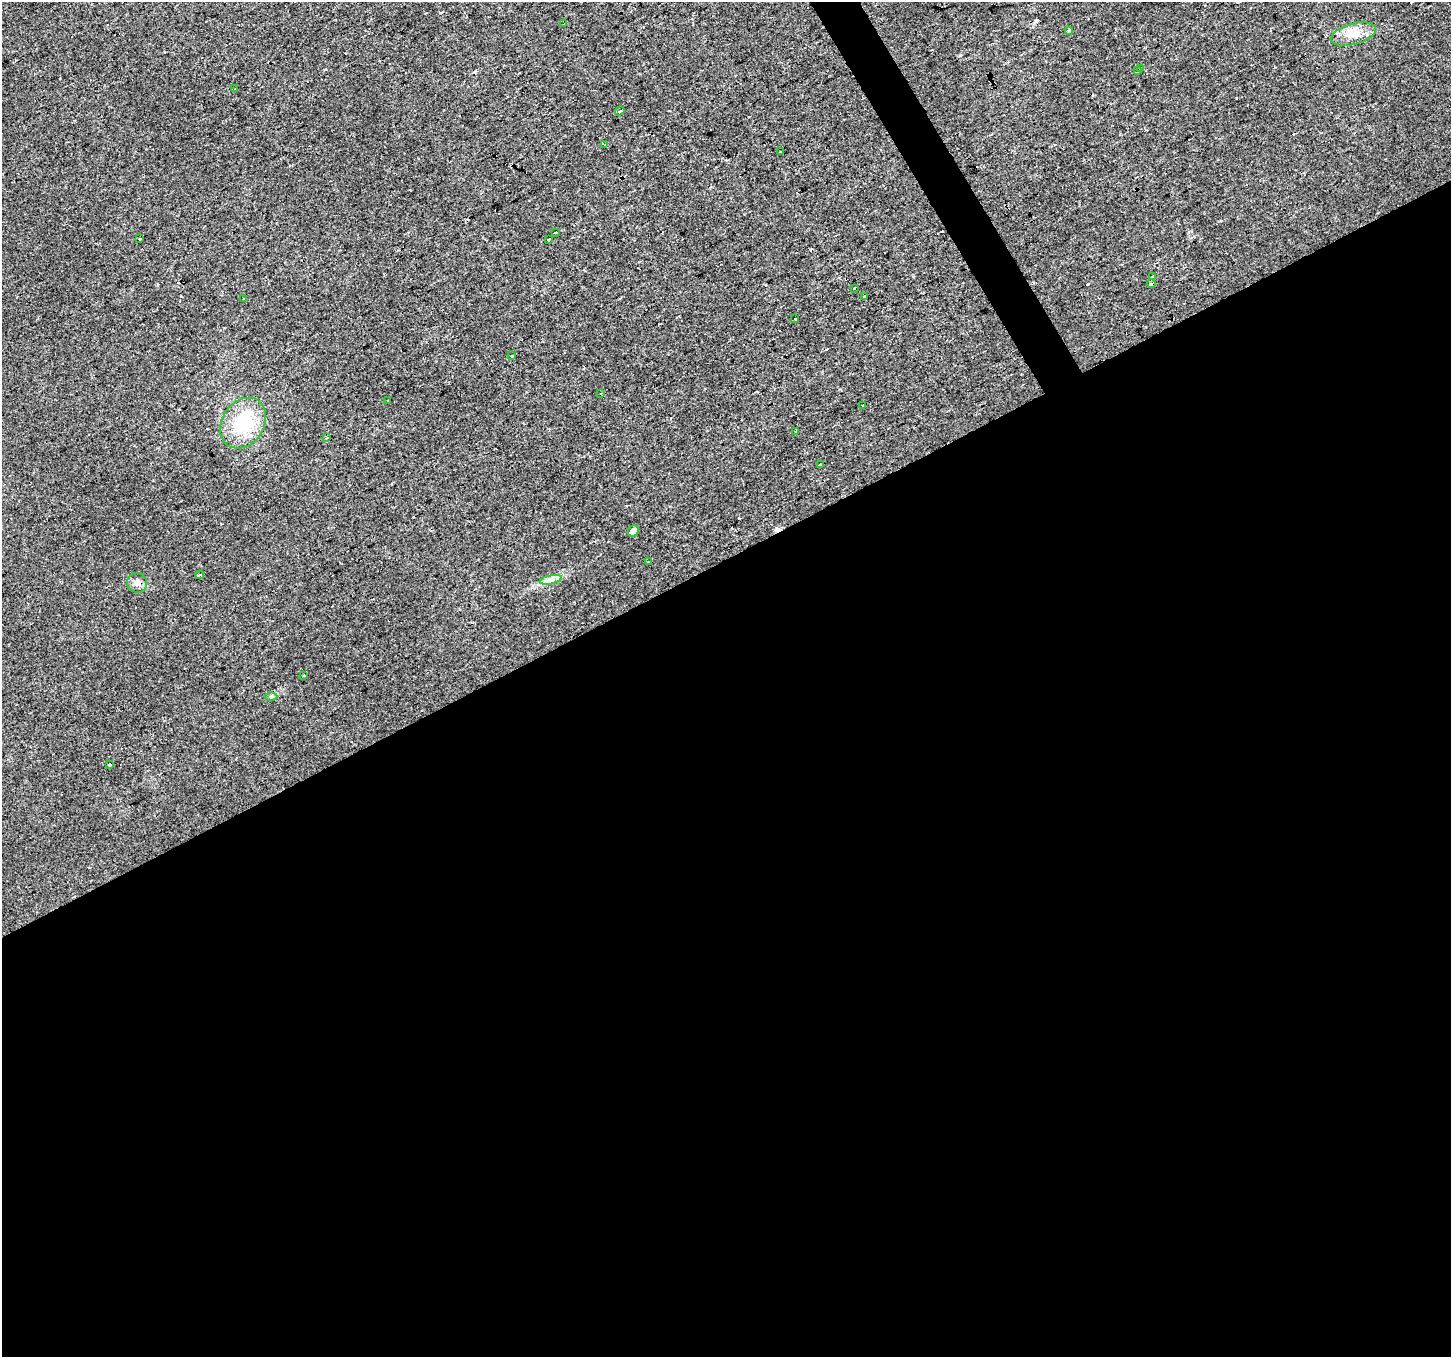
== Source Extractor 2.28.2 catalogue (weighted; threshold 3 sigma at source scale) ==
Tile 15 of 4 x 4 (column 3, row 4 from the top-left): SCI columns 2898-4346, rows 106-1460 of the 5796 x 5687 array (HDU 1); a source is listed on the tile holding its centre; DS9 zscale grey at full resolution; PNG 1453 x 1359 px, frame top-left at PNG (2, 2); each listed source drawn as its Kron ellipse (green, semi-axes under 4 px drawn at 4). Shown black and unused: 60% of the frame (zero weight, under 2 of 3 exposures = <1% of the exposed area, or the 3 px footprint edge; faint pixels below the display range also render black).
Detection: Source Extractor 2.28.2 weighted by HDU 2 'WHT'; one run over the whole footprint, this tile lists its part. Background 0.0148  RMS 0.006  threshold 0.0271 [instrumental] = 3 sigma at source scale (4.5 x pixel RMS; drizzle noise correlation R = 1.50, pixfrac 1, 0.0396/0.0396 arcsec/px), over >= 5 px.
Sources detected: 47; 12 cosmic-ray / hot-pixel residue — neither listed nor drawn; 1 inside a brighter listed object's ellipse — not listed separately; the other 34 listed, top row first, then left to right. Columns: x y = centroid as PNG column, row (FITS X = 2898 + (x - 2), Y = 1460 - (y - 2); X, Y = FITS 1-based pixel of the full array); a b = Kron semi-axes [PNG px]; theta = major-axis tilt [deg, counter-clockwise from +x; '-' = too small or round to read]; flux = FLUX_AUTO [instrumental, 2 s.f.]
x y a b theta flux
564 24 3 2 - 1.2
1069 30 4 3 - 4.2
1353 34 23 10 15 9.3
1141 68 3 3 - 1.6
1137 71 4 3 - 1.6
235 89 3 3 - 3.1
620 111 5 3 - 6.6
604 145 4 2 - 1.5
781 152 3 2 - 0.59
555 232 3 3 - 10
140 239 3 3 - 2
548 239 4 3 - 3.7
1152 276 3 3 - 3
1151 283 4 3 - 4.8
854 288 3 3 - 2.4
865 296 3 3 - 10
243 298 3 3 - 1.2
795 319 3 3 - 1.7
511 356 3 2 - 0.53
601 393 3 2 - 0.83
388 400 3 3 - 1.2
862 406 3 2 - 0.86
243 423 27 21 56 34
796 431 3 3 - 7.3
327 438 3 3 - 2.4
820 464 4 3 - 2.9
633 531 6 5 - 3.4
648 562 3 3 - 2.6
200 575 5 3 - 7.1
551 580 11 3 11 2.2
137 583 10 10 - 3.4
304 675 3 2 - 0.65
271 696 6 4 1 0.98
109 764 3 3 - 6.7
Unlisted compact peaks at least as high as the median listed source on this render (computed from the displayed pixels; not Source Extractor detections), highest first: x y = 961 55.